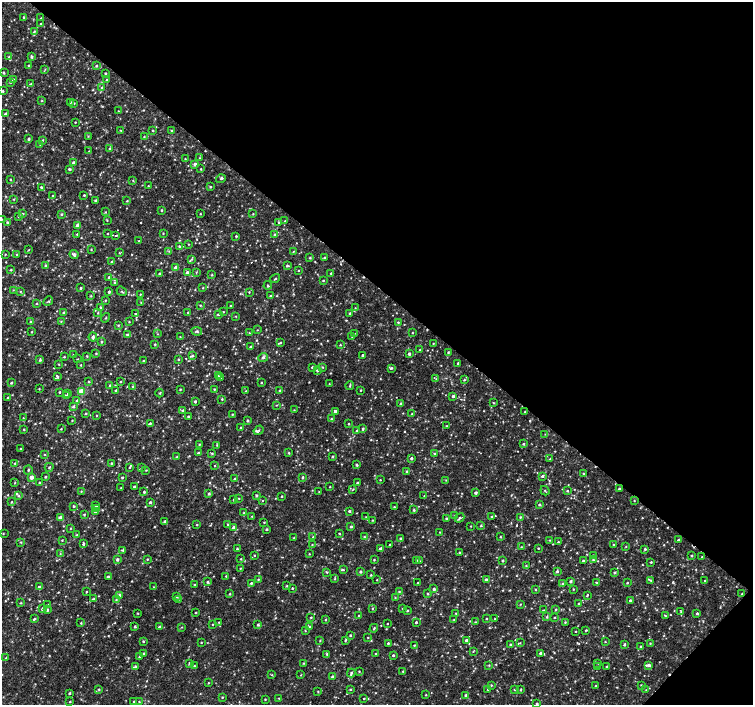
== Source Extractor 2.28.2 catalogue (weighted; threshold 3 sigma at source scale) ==
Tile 8 of 4 x 4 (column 4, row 2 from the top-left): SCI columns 4509-6010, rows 2982-4387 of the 6016 x 6028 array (HDU 1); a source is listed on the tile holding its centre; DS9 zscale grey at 2 x 2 block average (1 PNG px = mean of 2 x 2 image px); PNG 755 x 707 px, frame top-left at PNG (2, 2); each listed source drawn as its Kron ellipse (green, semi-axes under 4 px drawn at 4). Shown black and unused: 42% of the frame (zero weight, under 2 of 3 exposures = <1% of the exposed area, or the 3 px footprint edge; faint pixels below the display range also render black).
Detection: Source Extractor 2.28.2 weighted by HDU 2 'WHT'; one run over the whole footprint, this tile lists its part. Background 0.00558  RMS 0.003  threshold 0.0133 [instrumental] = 3 sigma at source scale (4.5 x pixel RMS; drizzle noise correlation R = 1.50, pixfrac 1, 0.0396/0.0396 arcsec/px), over >= 5 px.
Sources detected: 868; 6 cosmic-ray / hot-pixel residue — neither listed nor drawn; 2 coinciding with a brighter row at this scale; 9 inside a brighter listed object's ellipse — not listed separately; of the other 851, all 500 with FLUX_AUTO >= 0.423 (the completeness limit of this list) listed and drawn (351 fainter detections not listed), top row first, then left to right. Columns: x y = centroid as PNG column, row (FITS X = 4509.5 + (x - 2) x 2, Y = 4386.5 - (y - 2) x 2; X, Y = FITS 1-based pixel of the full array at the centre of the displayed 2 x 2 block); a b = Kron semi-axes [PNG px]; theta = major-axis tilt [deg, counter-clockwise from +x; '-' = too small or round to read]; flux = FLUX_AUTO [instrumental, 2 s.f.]
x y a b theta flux
23 17 3 2 - 0.76
41 18 2 2 - 0.43
41 24 2 2 - 0.65
34 31 3 3 - 0.74
9 57 3 2 - 0.62
31 57 4 3 - 1
29 65 2 2 - 0.62
96 66 3 3 - 0.81
45 69 3 2 - 0.49
3 73 3 2 - 0.82
105 73 2 2 - 0.77
13 79 3 2 - 0.72
107 80 3 3 - 0.65
10 82 3 3 - 0.73
30 84 3 2 - 0.44
102 88 3 2 - 1.3
3 91 3 2 - 0.83
42 101 3 2 - 0.62
70 102 2 2 - 0.61
74 103 2 2 - 0.63
118 111 2 2 - 0.49
5 114 4 2 - 1.5
75 122 2 2 - 0.51
121 130 3 2 - 0.48
171 130 2 2 - 0.51
153 131 3 2 - 0.47
88 136 3 2 - 0.46
144 137 2 2 - 0.48
29 139 3 2 - 1.1
42 140 3 2 - 0.51
40 144 2 2 - 0.5
109 149 3 3 - 0.7
89 151 2 2 - 0.44
200 158 4 2 - 0.5
185 159 3 2 - 0.46
73 162 3 2 - 1.4
195 164 3 3 - 2
69 169 3 2 - 1.1
201 169 2 2 - 0.63
10 179 3 2 - 0.61
221 179 5 3 - 0.94
133 180 3 2 - 0.52
148 186 3 2 - 0.51
41 187 2 2 - 0.93
210 187 3 2 - 0.81
84 195 2 2 - 0.78
52 196 2 2 - 0.5
14 199 3 2 - 0.52
95 200 2 2 - 0.69
127 201 2 2 - 0.64
161 210 2 2 - 0.78
105 212 3 2 - 0.48
23 213 3 2 - 0.53
62 214 3 3 - 0.75
200 214 2 2 - 0.56
253 214 2 2 - 0.5
19 216 3 3 - 0.55
2 219 3 2 - 0.47
107 220 3 2 - 0.49
285 221 2 2 - 0.53
7 222 3 2 - 0.81
279 222 3 2 - 0.77
78 225 3 3 - 4.5
163 233 3 2 - 0.45
77 234 2 2 - 0.46
107 234 2 2 - 0.51
275 234 3 3 - 0.65
116 235 3 2 - 0.72
236 236 3 2 - 0.81
139 241 3 2 - 0.56
188 244 2 2 - 0.43
179 246 3 2 - 0.71
91 249 2 2 - 0.5
29 250 3 2 - 0.55
169 251 3 2 - 0.62
293 251 3 2 - 0.52
119 253 3 2 - 0.45
5 254 2 2 - 0.45
17 254 3 3 - 0.68
74 254 5 3 - 2
324 257 3 2 - 0.46
310 258 2 2 - 0.79
192 259 4 2 - 0.63
112 262 3 3 - 0.75
45 265 3 3 - 0.83
287 266 4 2 - 0.86
176 268 3 3 - 7.5
11 270 3 2 - 0.71
298 270 3 2 - 0.46
187 272 3 3 - 1.4
196 272 3 3 - 0.45
331 273 2 2 - 0.75
160 274 3 3 - 0.99
212 275 3 3 - 0.58
109 278 3 3 - 2
275 279 5 2 - 0.71
323 280 3 2 - 0.5
114 282 3 3 - 0.61
268 285 4 4 - 0.97
81 288 2 2 - 0.84
203 288 2 2 - 0.49
13 290 3 2 - 0.47
20 291 3 2 - 0.47
122 291 5 2 - 0.76
109 292 3 3 - 1
249 292 2 2 - 0.48
140 294 2 2 - 0.46
91 296 3 3 - 0.53
271 296 3 2 - 1
105 300 3 2 - 0.5
48 301 5 2 - 0.72
141 302 3 2 - 0.43
37 303 3 2 - 0.53
200 305 3 2 - 0.6
230 305 2 2 - 0.44
100 307 3 2 - 0.58
355 308 2 2 - 0.44
188 312 3 2 - 0.82
223 312 2 2 - 0.51
64 313 3 3 - 1.7
98 313 3 2 - 0.6
350 313 2 2 - 0.91
135 314 2 2 - 1.7
218 314 3 2 - 1.1
236 316 3 2 - 0.46
106 318 5 2 - 0.48
61 321 3 2 - 0.49
31 322 3 2 - 0.9
129 322 2 2 - 0.47
398 322 3 2 - 0.67
118 325 3 3 - 0.71
257 330 3 2 - 0.46
197 331 5 4 - 1.2
32 332 2 2 - 0.55
249 333 3 2 - 0.42
412 333 2 2 - 0.47
127 334 3 3 - 0.91
158 334 3 2 - 0.44
354 334 3 2 - 0.46
352 336 3 2 - 0.55
93 337 4 3 - 1.5
180 337 4 2 - 0.49
101 342 3 3 - 0.68
280 342 4 3 - 0.75
433 343 2 2 - 0.45
155 344 2 2 - 0.59
340 345 3 2 - 0.59
251 346 3 2 - 0.61
420 350 3 2 - 0.92
448 352 3 2 - 0.72
96 353 3 3 - 0.6
409 354 2 2 - 1.7
73 355 3 2 - 0.55
363 355 2 2 - 1.1
87 356 4 2 - 0.44
193 356 3 3 - 0.99
64 357 2 2 - 0.57
263 357 5 3 - 1.7
77 359 2 2 - 0.47
178 359 3 3 - 0.66
40 360 3 3 - 1.1
143 361 2 2 - 0.47
458 363 2 2 - 0.73
59 364 2 2 - 0.46
81 365 2 2 - 0.55
312 367 3 2 - 0.84
323 367 3 2 - 0.57
391 368 3 2 - 0.95
317 370 3 3 - 1.2
57 376 4 2 - 1.4
218 376 3 2 - 0.47
220 377 2 2 - 0.49
436 379 4 3 - 0.78
464 380 3 2 - 0.62
120 381 2 2 - 0.6
88 382 2 2 - 0.71
11 383 2 2 - 0.89
261 383 3 2 - 0.54
329 384 3 2 - 0.44
110 386 3 3 - 1.1
133 386 2 2 - 0.54
350 386 4 2 - 0.81
39 389 3 2 - 0.44
180 389 2 2 - 0.61
214 389 2 2 - 0.6
116 390 3 2 - 1.2
360 390 2 2 - 0.56
81 391 3 3 - 16
246 391 3 2 - 0.52
280 391 3 2 - 0.73
59 392 2 2 - 0.65
68 393 3 2 - 0.53
160 393 4 2 - 0.69
66 396 3 3 - 1.3
453 396 3 3 - 1.7
7 398 3 2 - 0.68
222 399 3 2 - 0.62
77 401 3 3 - 2.8
195 401 3 2 - 0.99
493 403 4 2 - 0.49
400 404 4 2 - 1.3
276 405 2 2 - 0.45
73 406 3 3 - 1.2
183 410 3 3 - 0.89
294 410 2 2 - 0.44
335 411 3 2 - 2.4
525 411 2 2 - 0.46
86 413 2 2 - 0.61
232 414 2 2 - 0.51
412 414 3 2 - 0.69
96 416 2 2 - 0.59
188 416 2 2 - 0.84
23 418 3 3 - 0.5
331 419 3 2 - 0.56
72 420 2 2 - 0.48
247 420 3 3 - 0.91
150 423 3 3 - 0.81
348 424 2 2 - 0.6
446 426 2 2 - 0.55
240 428 3 2 - 0.58
24 429 2 2 - 0.56
61 429 2 2 - 0.49
363 429 3 3 - 0.89
259 430 5 2 - 0.76
357 431 4 3 - 0.8
545 434 3 2 - 0.48
199 444 2 2 - 0.6
523 444 2 2 - 1
217 445 3 2 - 0.46
21 449 2 2 - 0.59
198 453 2 2 - 1.4
212 453 3 3 - 0.74
289 453 3 2 - 0.69
435 453 3 3 - 0.87
45 455 3 2 - 0.44
332 456 3 2 - 0.89
177 457 3 3 - 0.58
411 458 3 3 - 1.1
550 459 3 3 - 0.6
15 463 3 3 - 0.79
111 463 3 2 - 0.64
357 465 3 2 - 0.89
215 466 2 2 - 0.46
49 467 4 2 - 0.62
129 467 3 2 - 0.59
141 468 3 2 - 0.53
28 470 4 3 - 1
146 470 3 2 - 0.42
406 471 3 2 - 0.59
583 474 3 2 - 0.63
542 476 3 3 - 1.1
31 477 3 2 - 4.9
45 477 2 2 - 0.83
122 477 2 2 - 0.91
302 477 4 3 - 0.89
235 479 2 2 - 0.92
380 480 2 2 - 0.52
446 480 2 2 - 0.42
15 483 3 2 - 0.45
39 483 3 3 - 0.63
357 483 2 2 - 0.97
134 486 2 2 - 0.8
330 487 2 2 - 0.51
121 488 2 2 - 0.46
353 489 3 2 - 0.48
619 489 2 2 - 1.5
81 491 2 2 - 0.44
545 491 5 2 - 0.74
567 491 3 2 - 0.72
144 492 3 2 - 1
319 492 2 2 - 0.43
209 493 3 3 - 1.1
475 493 3 2 - 1.5
256 495 2 2 - 0.93
19 496 3 3 - 0.79
282 496 2 2 - 0.61
424 496 3 2 - 0.52
239 498 2 2 - 0.44
234 499 4 2 - 0.66
263 500 2 2 - 0.83
634 500 2 2 - 0.47
11 502 3 2 - 0.6
150 502 2 2 - 1.4
539 504 3 2 - 1
73 506 3 2 - 0.56
96 506 2 2 - 1.5
394 507 3 2 - 0.6
96 508 4 3 - 0.95
414 510 3 3 - 0.84
95 511 3 3 - 0.95
349 511 3 2 - 0.95
244 513 2 2 - 0.99
84 514 3 3 - 0.7
455 515 3 2 - 0.44
252 516 2 2 - 0.44
366 517 3 2 - 0.46
491 517 2 2 - 0.52
520 517 3 2 - 0.69
60 518 3 3 - 6.4
446 518 3 3 - 0.8
460 518 5 3 - 1.2
372 520 2 2 - 0.47
165 521 3 3 - 2.4
264 522 3 2 - 0.49
197 525 2 2 - 0.59
228 525 2 2 - 0.62
471 526 2 2 - 0.44
481 526 2 2 - 0.71
351 527 3 3 - 0.86
70 528 3 2 - 0.44
234 528 3 3 - 3.8
266 529 3 2 - 0.75
440 532 2 2 - 0.45
3 533 2 2 - 0.46
339 533 2 2 - 0.67
77 535 3 3 - 0.63
313 537 2 2 - 0.49
364 537 3 2 - 0.45
500 537 2 2 - 0.59
294 538 3 2 - 0.54
400 538 2 2 - 0.66
62 540 2 2 - 0.52
549 540 2 2 - 0.44
678 540 2 2 - 0.66
21 542 3 3 - 0.57
558 542 3 2 - 0.58
83 544 3 2 - 1.3
390 544 2 2 - 0.44
613 544 2 2 - 0.57
312 545 3 2 - 0.48
626 546 3 2 - 0.5
521 547 3 2 - 0.48
538 548 2 2 - 0.65
237 549 2 2 - 0.94
380 549 3 2 - 3.4
645 549 3 2 - 0.93
123 550 4 3 - 0.87
459 553 2 2 - 0.8
60 554 3 3 - 0.54
309 554 2 2 - 0.44
254 555 3 2 - 0.52
593 555 3 2 - 0.54
692 555 2 2 - 0.95
702 557 2 2 - 0.46
117 559 2 2 - 1.6
147 559 2 2 - 0.69
241 559 2 2 - 0.55
374 560 3 2 - 0.56
416 560 2 2 - 0.58
593 560 3 3 - 0.81
419 561 2 2 - 0.5
503 561 2 2 - 0.94
583 561 2 2 - 1.3
651 562 2 2 - 0.63
526 565 3 3 - 0.62
240 568 2 2 - 0.47
343 569 2 2 - 8.9
557 571 3 3 - 1.1
327 572 3 3 - 0.68
361 572 2 2 - 1.2
615 573 3 3 - 0.82
371 575 3 2 - 0.62
226 576 3 2 - 0.58
108 577 3 2 - 1.9
258 579 3 2 - 0.64
335 579 3 2 - 0.57
377 580 2 2 - 0.45
486 580 3 3 - 1.6
651 580 3 3 - 0.59
571 581 2 2 - 1.4
705 581 2 2 - 0.69
207 582 3 2 - 0.94
597 582 3 3 - 0.56
251 583 3 2 - 0.94
418 583 2 2 - 0.46
627 583 2 2 - 0.69
563 584 3 3 - 0.84
194 585 2 2 - 0.72
287 586 3 3 - 0.63
40 587 3 3 - 1.5
153 587 3 2 - 0.43
292 588 2 2 - 0.71
434 589 3 3 - 1.5
573 589 3 2 - 0.54
535 590 2 2 - 0.66
399 591 3 2 - 0.49
86 592 2 2 - 0.5
230 594 3 3 - 0.74
428 594 3 3 - 0.63
742 594 2 2 - 1.1
119 595 3 3 - 1.9
587 595 3 2 - 0.68
177 596 3 3 - 0.72
395 598 3 3 - 0.49
94 599 4 3 - 1.1
116 599 3 2 - 0.56
178 599 3 3 - 0.64
630 600 2 2 - 0.88
21 603 3 2 - 0.53
578 603 3 2 - 0.43
520 604 2 2 - 0.46
48 605 3 2 - 0.83
372 608 3 3 - 0.66
403 608 2 2 - 0.67
42 609 4 3 - 1.1
556 609 3 2 - 0.73
47 610 3 3 - 1.4
407 610 2 2 - 0.83
543 610 3 2 - 0.43
681 611 4 2 - 0.48
196 612 2 2 - 0.57
138 613 2 2 - 0.47
456 613 2 2 - 0.58
697 613 2 2 - 1.1
359 615 2 2 - 0.59
665 616 3 2 - 0.62
311 617 3 2 - 0.58
547 617 3 3 - 0.82
554 617 2 2 - 0.46
486 618 2 2 - 0.61
34 619 4 2 - 0.78
326 619 2 2 - 0.66
454 619 2 2 - 0.56
495 619 2 2 - 0.43
219 622 2 2 - 0.44
416 622 2 2 - 0.87
476 622 3 2 - 0.64
565 622 3 3 - 0.83
81 623 3 2 - 0.65
213 624 2 2 - 0.49
387 624 2 2 - 0.44
258 625 3 3 - 0.99
135 626 2 2 - 1
159 627 3 3 - 0.99
182 627 3 2 - 0.45
309 627 3 3 - 1
374 628 4 2 - 0.79
305 630 3 2 - 0.46
586 630 2 2 - 0.61
575 631 2 2 - 0.45
350 635 2 2 - 0.87
368 637 2 2 - 0.49
320 640 3 2 - 0.48
466 640 3 2 - 1.4
143 641 3 2 - 0.72
345 641 4 3 - 0.93
201 642 2 2 - 0.49
605 642 2 2 - 0.47
388 643 3 2 - 0.84
520 643 3 3 - 0.57
650 643 2 2 - 0.51
510 644 2 2 - 0.8
414 645 2 2 - 0.55
624 645 3 2 - 1
641 646 2 2 - 0.79
473 651 3 2 - 0.49
143 653 3 3 - 0.95
540 653 3 3 - 1.2
327 654 3 2 - 0.73
376 654 2 2 - 0.66
393 655 2 2 - 0.92
139 657 3 2 - 1.2
6 658 3 2 - 0.78
190 663 4 3 - 0.71
304 663 3 3 - 0.49
598 663 3 3 - 0.66
489 665 3 3 - 0.55
649 665 4 2 - 2
194 666 2 2 - 0.53
607 666 2 2 - 0.58
135 667 3 3 - 1.2
597 667 3 2 - 0.42
359 671 2 2 - 0.52
403 671 2 2 - 0.59
351 673 4 2 - 1.4
272 675 3 3 - 0.5
301 675 3 2 - 0.43
332 677 3 3 - 1.4
208 683 2 2 - 0.43
641 685 2 2 - 0.58
491 686 3 2 - 0.5
596 686 2 2 - 0.6
99 689 3 3 - 0.69
351 689 3 2 - 0.61
488 689 2 2 - 0.5
515 690 3 2 - 0.55
521 690 2 2 - 0.68
646 690 3 2 - 0.53
318 691 2 2 - 0.45
69 693 2 2 - 0.91
426 695 2 2 - 0.49
466 695 3 2 - 1
222 697 3 2 - 0.61
279 698 3 2 - 0.52
364 698 2 2 - 0.57
265 699 2 2 - 0.58
133 701 3 2 - 0.48
139 701 4 2 - 0.48
70 702 2 2 - 0.55
537 704 2 2 - 0.69
Overlapping masked pixels (flux is a lower limit): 1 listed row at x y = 742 594
Isophote crosses this tile's border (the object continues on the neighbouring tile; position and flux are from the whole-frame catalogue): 3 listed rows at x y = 2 219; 6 658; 537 704